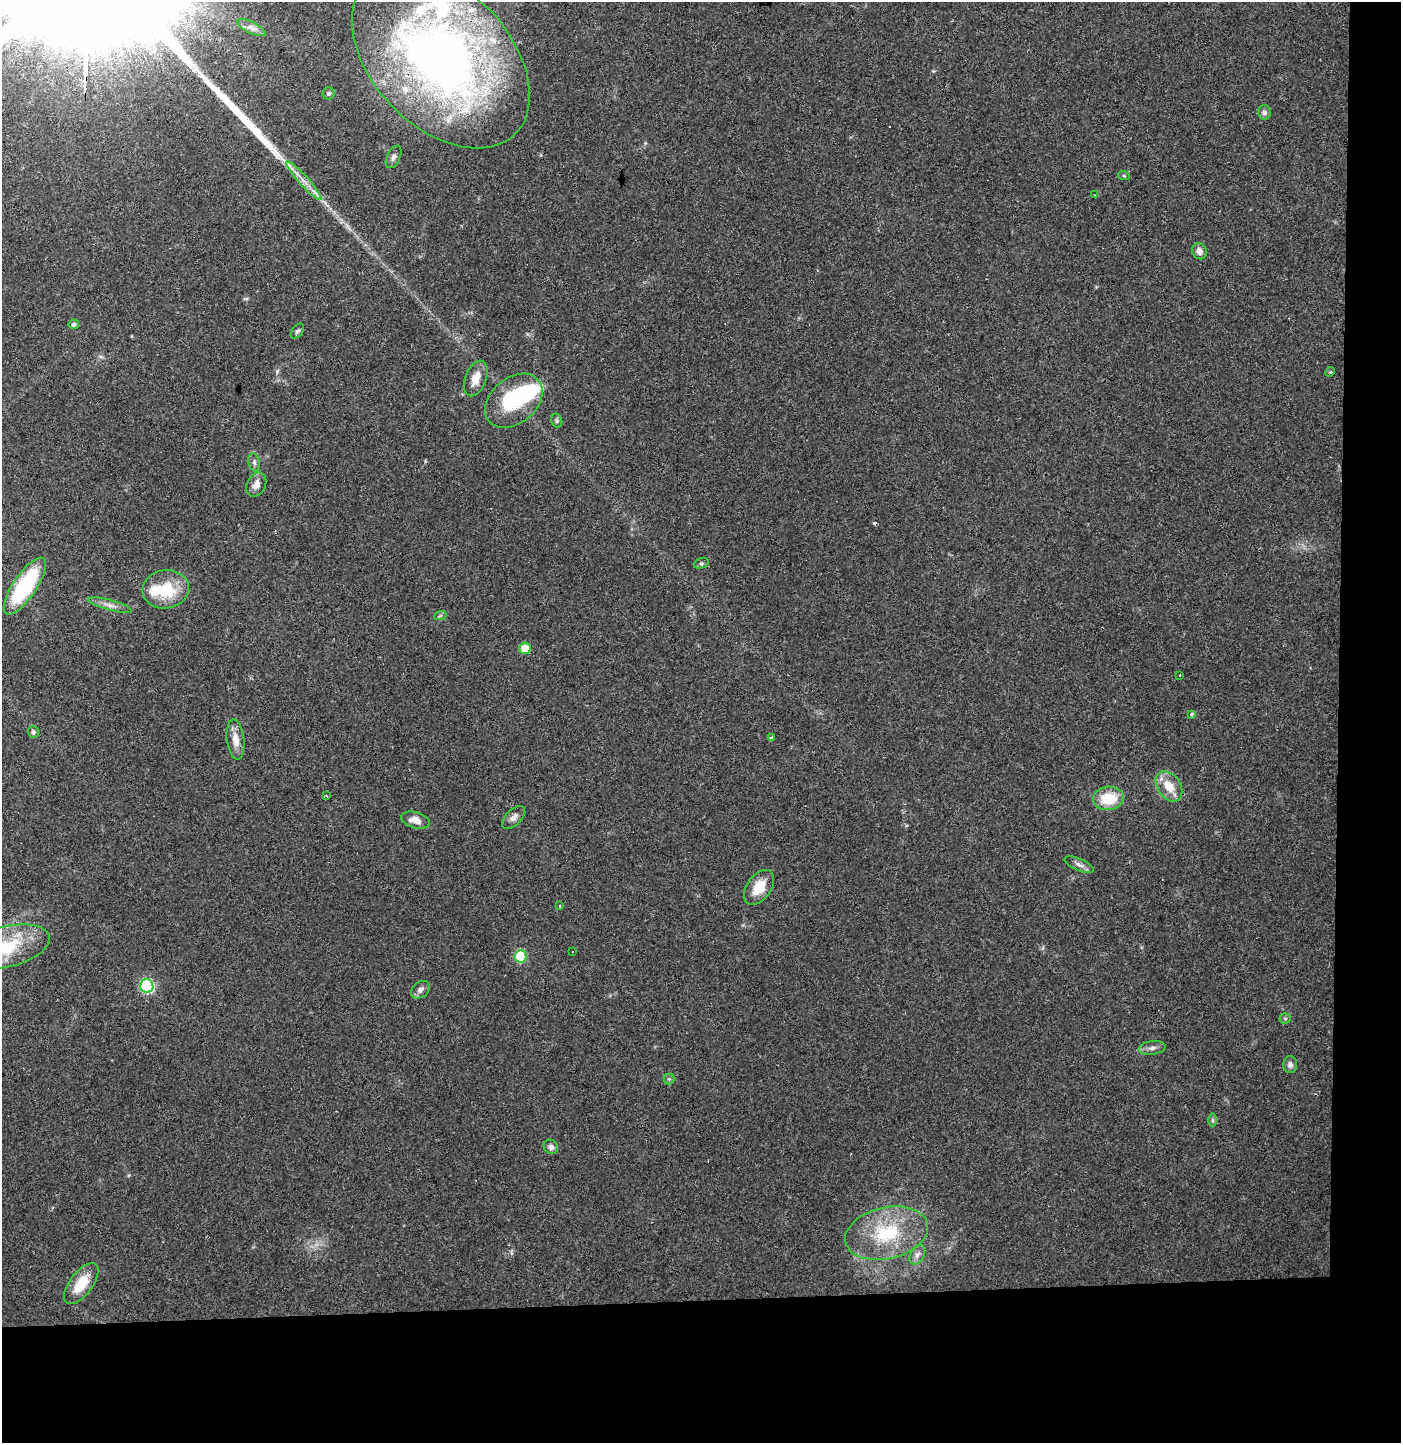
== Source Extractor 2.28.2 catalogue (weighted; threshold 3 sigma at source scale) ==
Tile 9 of 3 x 3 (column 3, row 3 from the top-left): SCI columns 2800-4198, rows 68-1508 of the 4202 x 4458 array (HDU 1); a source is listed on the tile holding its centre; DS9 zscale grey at full resolution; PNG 1403 x 1445 px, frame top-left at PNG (2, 2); each listed source drawn as its Kron ellipse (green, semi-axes under 4 px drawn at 4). Shown black and unused: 14% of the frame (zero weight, under 3 of 4 exposures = <1% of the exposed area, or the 3 px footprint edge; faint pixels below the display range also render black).
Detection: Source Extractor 2.28.2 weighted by HDU 2 'WHT'; one run over the whole footprint, this tile lists its part. Background 0.0468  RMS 0.0038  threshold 0.0169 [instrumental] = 3 sigma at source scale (4.5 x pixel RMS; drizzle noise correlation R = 1.50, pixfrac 1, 0.0396/0.0396 arcsec/px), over >= 5 px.
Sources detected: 62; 1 inside a brighter object's white glare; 5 cosmic-ray / hot-pixel residue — neither listed nor drawn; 6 inside a brighter listed object's ellipse — not listed separately; the other 50 listed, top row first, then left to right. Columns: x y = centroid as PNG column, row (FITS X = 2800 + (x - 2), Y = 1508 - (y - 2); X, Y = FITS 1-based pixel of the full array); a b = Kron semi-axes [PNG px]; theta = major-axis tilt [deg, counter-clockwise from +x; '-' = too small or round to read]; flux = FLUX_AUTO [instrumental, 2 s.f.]
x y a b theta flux
251 28 15 5 -26 1.7
441 58 106 69 -46 270
328 93 6 6 - 0.74
1264 112 7 6 - 1.2
393 157 12 6 65 1.4
1124 176 6 3 -19 0.43
304 181 25 5 -48 3.8
1095 195 4 3 - 0.3
1199 251 8 7 - 2.3
74 324 5 5 - 1.1
297 331 8 5 50 0.85
1330 372 5 4 - 0.36
476 378 19 10 69 4.8
514 401 32 22 40 30
557 421 7 5 -76 0.71
254 462 9 5 -80 1.1
256 485 13 9 63 3.2
701 563 8 5 19 0.72
25 586 33 11 56 36
166 589 23 19 9 17
110 605 22 5 -15 2.6
440 616 6 4 20 0.6
525 648 5 5 - 8.2
1180 675 2 2 - 0.29
1192 714 4 3 - 2.7
33 732 6 5 - 1.2
772 738 4 3 - 3.4
236 740 20 8 -83 4.3
1169 786 17 11 -56 7.3
326 796 3 2 - 0.37
1108 798 15 11 5 11
514 817 14 8 45 2
415 820 14 8 -14 3.6
1079 865 16 6 -23 1.9
759 887 20 12 54 7.7
559 906 3 2 - 0.34
4 947 47 20 14 28
573 952 3 2 - 0.38
520 956 6 6 - 20
147 986 7 6 - 50
420 990 10 7 40 1.8
1285 1019 5 5 - 0.57
1152 1048 13 7 7 1.8
1290 1065 8 7 - 1.6
669 1079 5 5 - 0.63
1213 1120 7 4 -90 0.7
551 1147 8 6 -45 1.6
887 1233 42 26 13 27
917 1255 10 7 61 1.8
81 1284 24 11 53 9.9
Overlapping masked pixels (flux is a lower limit): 1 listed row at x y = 441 58
Isophote crosses this tile's border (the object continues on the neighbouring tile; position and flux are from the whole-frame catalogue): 1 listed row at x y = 4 947